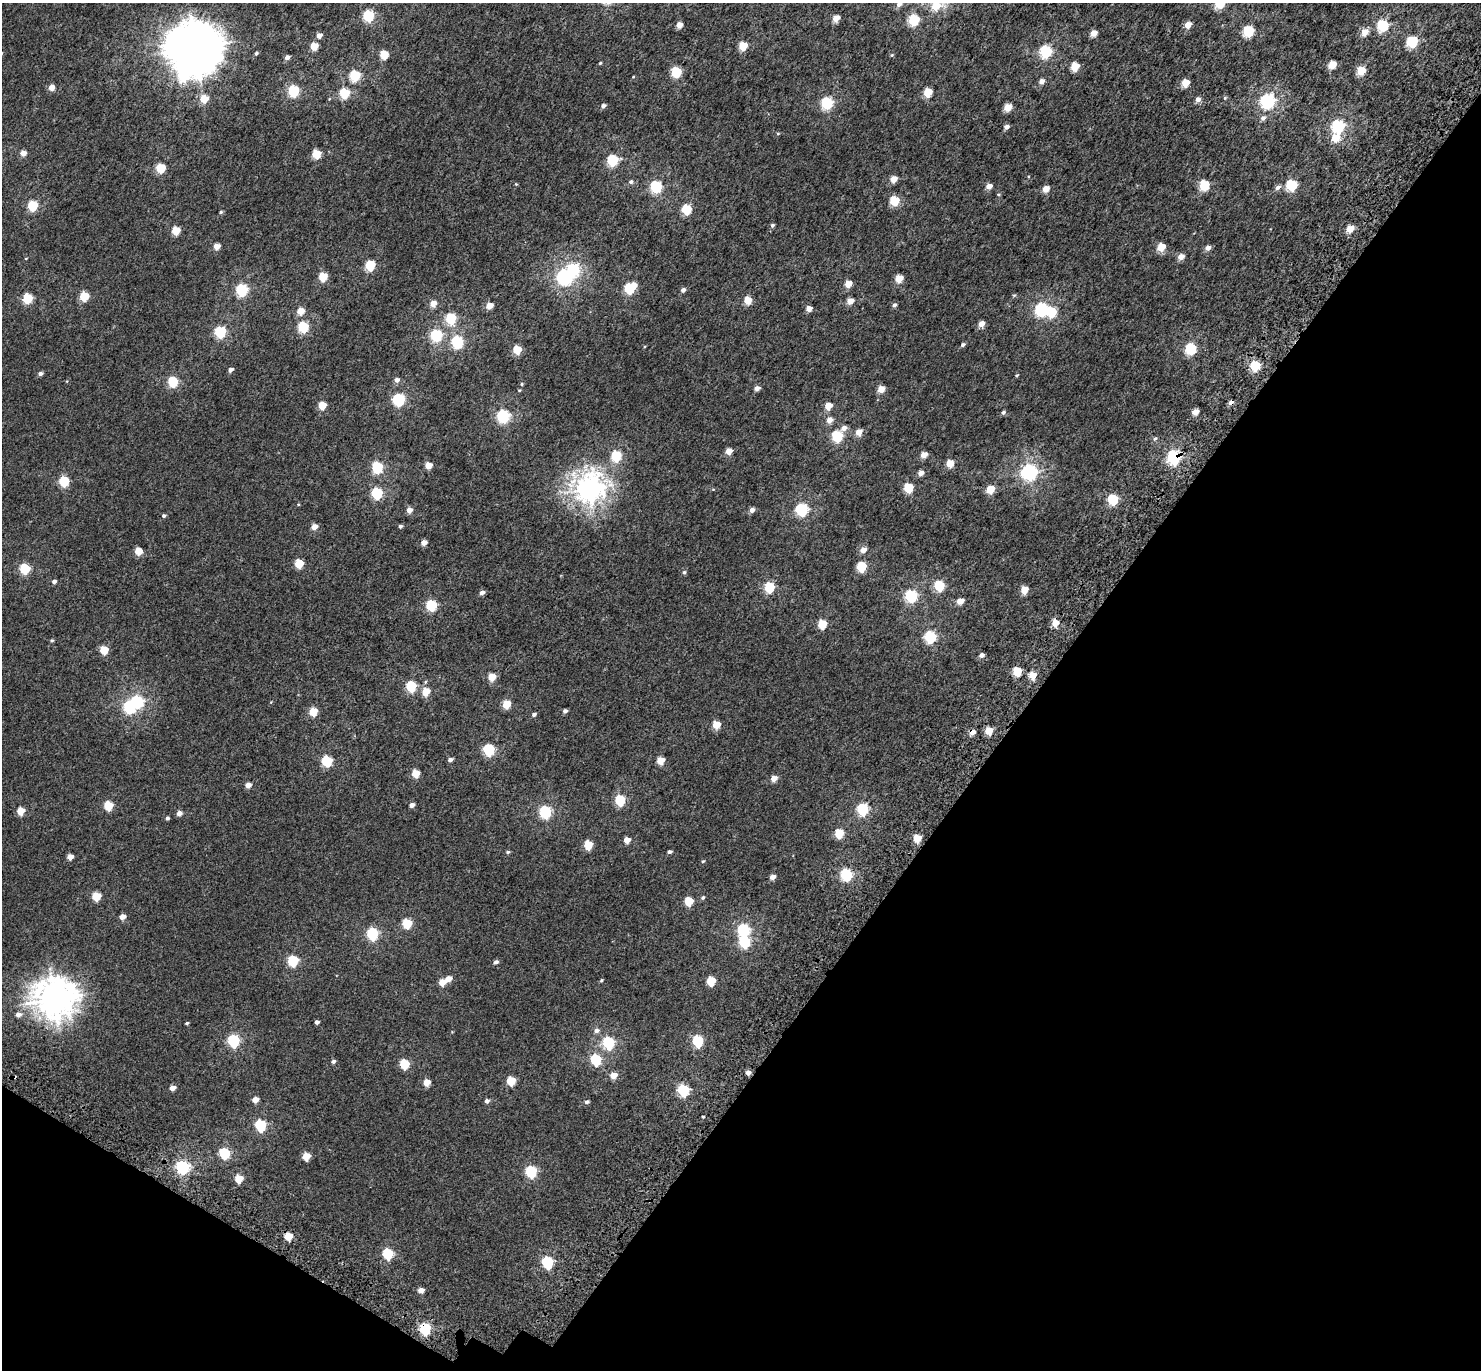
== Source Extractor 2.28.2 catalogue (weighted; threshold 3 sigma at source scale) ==
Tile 15 of 4 x 4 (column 3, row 4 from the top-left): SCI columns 3060-4538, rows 383-1750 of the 6113 x 6171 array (HDU 1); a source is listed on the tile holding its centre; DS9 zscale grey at full resolution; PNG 1483 x 1372 px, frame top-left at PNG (2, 3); no overlay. Shown black and unused: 33% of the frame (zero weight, under 3 of 5 exposures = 6% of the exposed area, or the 3 px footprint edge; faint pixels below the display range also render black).
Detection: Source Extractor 2.28.2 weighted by HDU 2 'WHT'; one run over the whole footprint, this tile lists its part. Background 0.00263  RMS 0.0031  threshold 0.0141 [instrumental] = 3 sigma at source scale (4.5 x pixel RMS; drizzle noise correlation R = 1.50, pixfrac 1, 0.0396/0.0396 arcsec/px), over >= 5 px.
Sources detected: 251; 3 inside a brighter object's white glare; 4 cosmic-ray / hot-pixel residue — not listed; the other 244 listed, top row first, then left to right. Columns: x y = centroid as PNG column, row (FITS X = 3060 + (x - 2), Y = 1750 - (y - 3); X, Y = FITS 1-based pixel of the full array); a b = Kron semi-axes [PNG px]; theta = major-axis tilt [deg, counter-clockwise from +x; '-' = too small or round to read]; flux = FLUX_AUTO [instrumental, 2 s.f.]
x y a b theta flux
1220 3 6 5 - 18
899 4 7 5 15 0.96
936 6 11 9 33 6.6
368 16 6 5 - 25
836 18 5 4 - 3.7
914 20 6 5 - 21
679 25 5 4 - 3.2
1188 25 5 4 - 3.5
1382 25 6 5 - 24
1248 31 6 5 - 21
1364 32 6 5 - 3.7
1094 33 5 4 - 3.1
319 35 5 5 - 1.9
1412 42 6 6 - 24
314 46 5 5 - 5.8
743 46 5 5 - 8.8
195 47 18 16 -16 950
1045 51 6 6 - 32
256 53 5 4 - 0.52
384 55 5 5 - 8.6
892 55 5 5 - 0.32
287 57 4 4 - 1.5
600 63 4 4 - 0.27
1332 65 5 4 - 6.9
1075 66 5 5 - 8
1361 71 5 5 - 9
676 72 6 5 - 18
355 76 6 5 - 20
1042 81 5 5 - 1.7
1185 83 5 5 - 6.3
51 87 5 4 - 2.8
293 91 6 5 - 24
928 92 5 5 - 8.6
344 93 5 5 - 17
1225 98 5 5 - 0.32
204 99 5 5 - 6.8
1198 99 6 5 - 1.5
1267 101 7 6 - 62
827 103 6 6 - 31
603 106 5 4 - 1
1008 107 5 5 - 6
1263 118 7 6 - 1
1338 126 6 6 - 44
1006 127 5 4 - 1.2
778 134 5 3 - 0.28
1336 138 6 5 - 6.1
23 153 5 4 - 2.5
316 154 5 5 - 9.4
612 160 6 5 - 23
161 168 5 5 - 12
893 179 5 4 - 3.7
631 182 6 6 - 0.69
516 184 4 4 - 0.26
1204 185 6 5 - 16
1291 185 6 5 - 21
989 186 5 4 - 2.5
656 187 6 6 - 29
1278 187 7 5 40 1.1
1045 189 5 4 - 3.7
894 201 5 5 - 13
33 206 5 5 - 18
686 209 6 5 - 16
221 212 5 4 - 0.38
772 225 5 4 - 0.6
1350 229 5 4 - 5.8
176 230 5 5 - 8.3
217 246 5 4 - 3.2
1161 247 5 5 - 6.7
1208 248 5 4 - 1.8
1181 257 6 5 - 2.5
26 258 4 3 - 0.18
370 265 6 5 - 15
323 277 5 5 - 9.3
564 277 6 6 - 70
899 278 5 5 - 6.2
848 284 5 4 - 4.4
629 288 9 5 36 22
242 290 6 6 - 32
683 290 5 4 - 0.99
1014 295 5 5 - 0.36
84 296 5 5 - 11
27 298 5 5 - 16
748 300 5 5 - 6.5
850 301 5 4 - 3.2
433 303 5 5 - 3.1
894 305 6 5 - 0.67
489 306 5 4 - 3.9
809 308 5 4 - 2.4
1041 310 6 6 - 42
300 311 5 5 - 4.8
1051 312 6 6 - 11
451 318 6 6 - 16
981 324 5 5 - 2.8
303 327 6 5 - 21
220 332 6 6 - 26
436 335 6 6 - 29
457 342 6 6 - 28
963 345 5 4 - 0.65
1190 349 6 6 - 26
517 350 5 5 - 9.4
1255 366 5 5 - 16
230 370 5 4 - 1.1
40 373 5 4 - 0.94
1017 375 4 3 - 0.3
397 380 6 5 - 1.3
173 382 6 5 - 17
522 384 4 4 - 0.3
757 388 5 4 - 1.6
881 389 5 4 - 4.1
398 400 6 6 - 32
322 405 5 5 - 6.8
828 406 5 5 - 4.5
1003 412 6 5 - 0.66
1195 412 5 4 - 3
503 416 6 6 - 40
829 420 6 6 - 2.2
844 428 7 5 29 1.8
859 432 6 5 - 3.2
837 436 6 6 - 21
1155 439 6 5 - 0.58
729 451 5 4 - 3.6
924 455 5 4 - 3.2
616 456 6 5 - 19
1173 457 7 6 - 51
950 463 5 5 - 5.5
428 465 5 4 - 4.1
377 467 6 6 - 22
1029 472 7 6 - 78
921 473 6 5 - 1.5
64 481 5 5 - 15
908 488 5 5 - 13
589 489 11 10 - 240
990 489 5 5 - 7.8
377 493 6 6 - 25
1113 500 6 5 - 20
409 510 5 5 - 2.3
752 510 5 5 - 1.5
801 510 6 6 - 33
164 516 4 4 - 0.52
400 526 4 4 - 0.59
314 527 5 4 - 2.7
424 542 5 4 - 2.3
863 550 6 5 - 2.3
138 551 5 5 - 5.4
299 564 5 5 - 8.6
861 567 6 5 - 14
25 569 6 5 - 16
684 572 5 5 - 0.5
54 581 5 4 - 0.89
939 586 6 6 - 14
769 587 6 5 - 18
1024 590 5 5 - 4.7
482 592 5 4 - 1.2
911 596 6 6 - 33
960 601 5 4 - 3.6
431 605 6 6 - 20
822 624 5 5 - 8.8
930 637 6 6 - 28
52 640 5 4 - 0.36
104 650 5 5 - 7.7
981 655 5 4 - 1.3
1017 671 5 5 - 11
1032 675 5 5 - 5.9
492 677 5 5 - 5.6
411 686 6 5 - 20
426 692 5 5 - 6.4
506 704 5 5 - 7.6
129 707 6 6 - 33
313 711 5 5 - 7.8
565 711 4 4 - 0.89
534 714 5 4 - 0.65
716 725 5 5 - 6.4
988 731 5 5 - 6.8
489 750 6 6 - 26
450 760 5 4 - 0.86
660 760 5 5 - 5.2
327 761 6 6 - 20
416 773 5 5 - 6.4
774 778 5 5 - 2.7
248 785 5 4 - 2.1
620 800 6 5 - 19
108 805 5 5 - 10
412 805 5 4 - 1.3
862 809 6 6 - 26
21 811 5 5 - 6.3
545 812 6 6 - 32
179 813 5 5 - 1.5
167 818 4 4 - 0.59
839 833 6 5 - 9.5
917 838 5 5 - 7.2
627 840 5 4 - 2.9
588 845 5 5 - 8.9
508 852 5 4 - 0.43
669 852 4 3 - 0.69
70 857 5 4 - 2.6
703 861 5 3 - 0.28
846 874 6 6 - 32
772 877 5 4 - 1.8
96 896 5 5 - 8.6
703 897 6 5 - 0.5
689 901 5 5 - 9.7
122 917 5 4 - 2.3
407 923 6 5 - 13
743 930 6 6 - 31
372 934 6 6 - 27
744 942 6 6 - 22
293 961 6 6 - 20
496 962 6 5 - 0.86
449 979 6 5 - 2.4
601 980 5 4 - 0.32
711 981 6 5 - 8.4
442 982 5 5 - 4.3
54 999 16 14 14 420
18 1014 7 6 - 1.5
317 1022 4 4 - 0.81
187 1023 3 3 - 0.35
596 1030 7 6 - 1
233 1041 6 6 - 31
698 1041 6 6 - 22
608 1043 6 6 - 29
596 1059 6 6 - 21
333 1061 5 4 - 0.73
404 1064 6 6 - 12
748 1073 4 4 - 1.5
613 1075 6 5 - 3.2
511 1081 5 5 - 8.9
427 1082 5 5 - 3.7
172 1088 5 4 - 2
683 1090 6 6 - 26
255 1100 5 4 - 2.4
487 1101 5 5 - 0.9
587 1102 5 4 - 0.71
703 1117 4 3 - 0.26
260 1125 6 6 - 24
224 1153 6 6 - 21
306 1156 5 5 - 5.7
182 1167 6 6 - 48
531 1171 6 6 - 25
239 1179 5 5 - 6.2
288 1236 6 5 - 6.4
388 1253 6 6 - 19
547 1262 6 6 - 28
421 1290 5 4 - 2
425 1329 6 6 - 27
Overlapping masked pixels (flux is a lower limit): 2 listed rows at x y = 1173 457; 425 1329
Isophote crosses this tile's border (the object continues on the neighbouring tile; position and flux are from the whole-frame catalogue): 2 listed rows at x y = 1220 3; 936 6